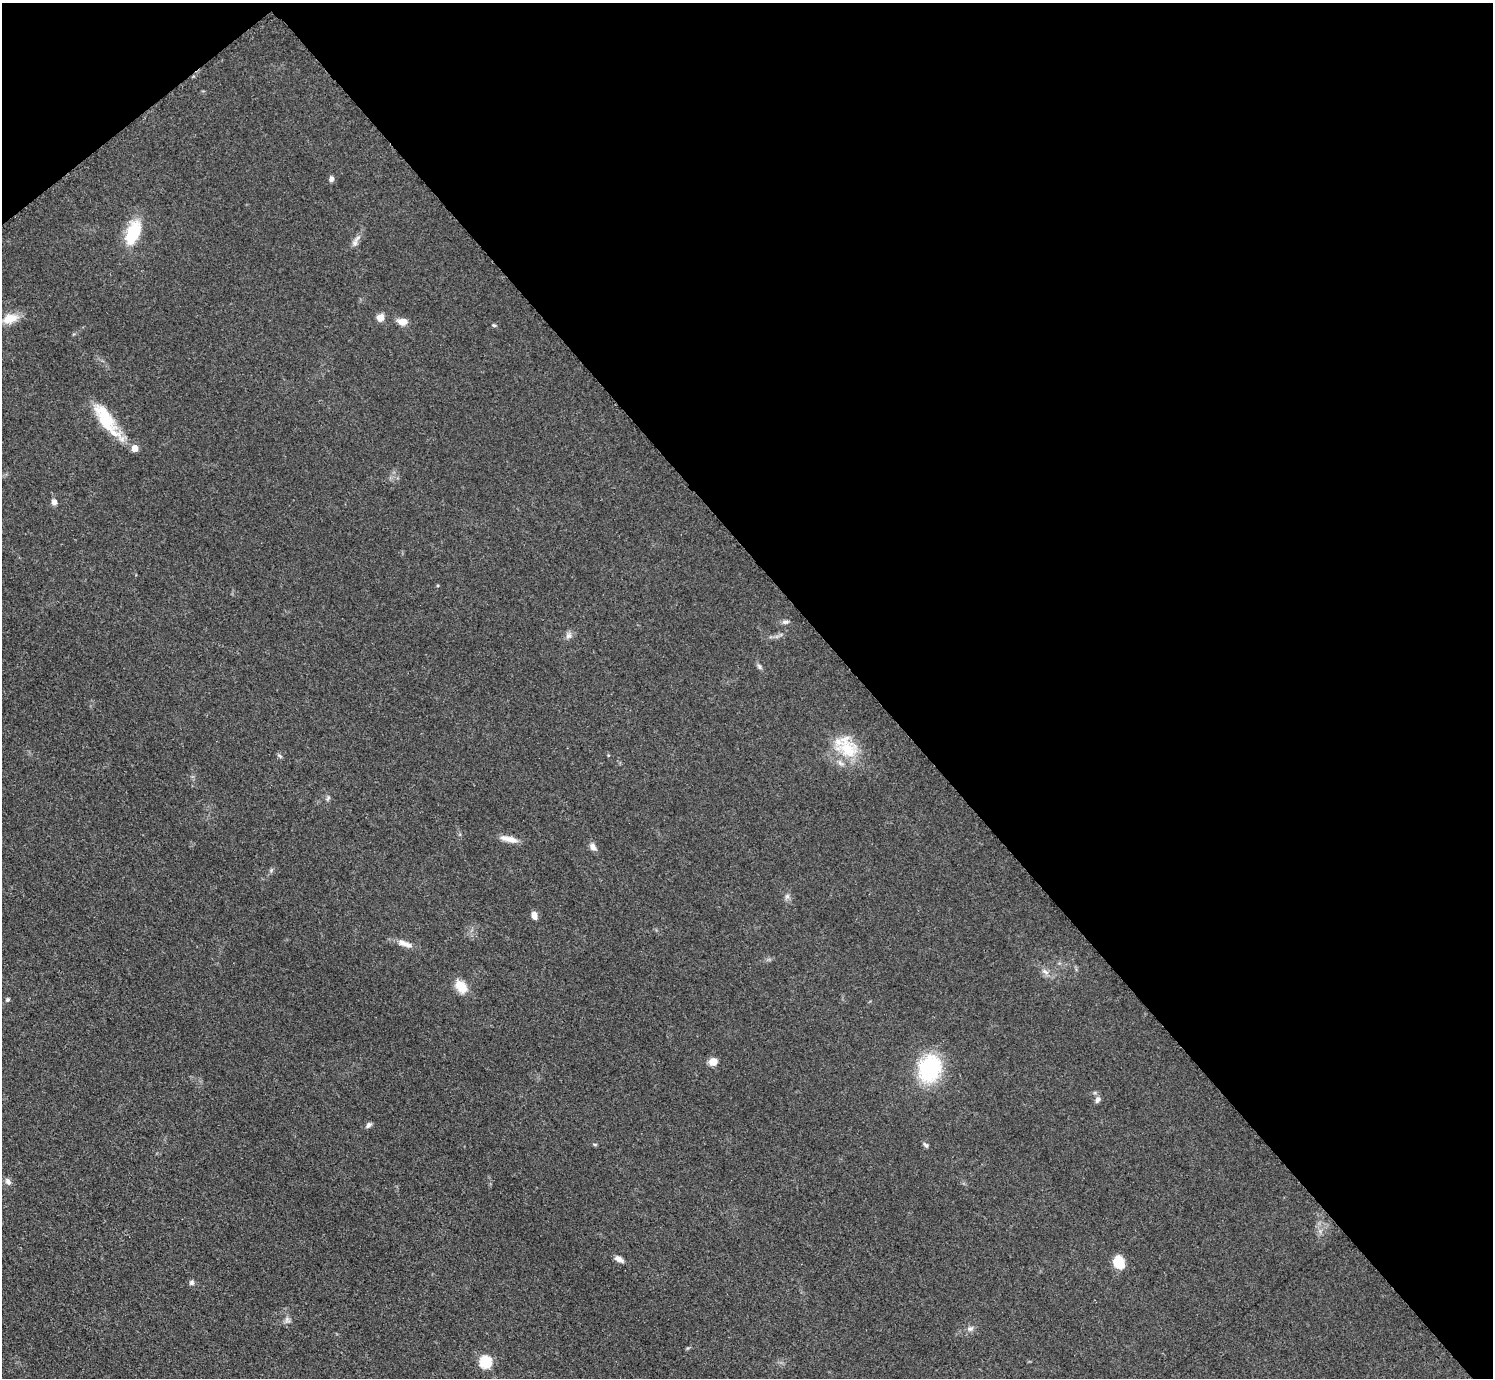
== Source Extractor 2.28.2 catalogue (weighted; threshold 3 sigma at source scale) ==
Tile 3 of 4 x 4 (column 3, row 1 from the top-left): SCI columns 2990-4480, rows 4439-5814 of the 5984 x 5981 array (HDU 1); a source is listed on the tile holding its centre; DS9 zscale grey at full resolution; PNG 1495 x 1380 px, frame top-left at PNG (2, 3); no overlay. Shown black and unused: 43% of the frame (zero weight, under 3 of 5 exposures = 1% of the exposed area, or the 3 px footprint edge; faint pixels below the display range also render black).
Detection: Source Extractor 2.28.2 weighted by HDU 2 'WHT'; one run over the whole footprint, this tile lists its part. Background 0.0959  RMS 0.0067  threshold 0.0301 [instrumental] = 3 sigma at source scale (4.5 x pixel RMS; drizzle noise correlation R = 1.50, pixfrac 1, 0.05/0.05 arcsec/px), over >= 5 px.
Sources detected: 37; all 37 listed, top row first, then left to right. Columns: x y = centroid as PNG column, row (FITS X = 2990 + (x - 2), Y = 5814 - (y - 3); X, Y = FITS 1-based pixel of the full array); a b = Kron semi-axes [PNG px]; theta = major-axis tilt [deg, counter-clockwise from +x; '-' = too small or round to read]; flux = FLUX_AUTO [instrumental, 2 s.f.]
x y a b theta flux
331 179 8 6 -78 1.7
133 233 29 14 67 28
355 243 10 8 76 2.8
380 317 9 8 - 4.5
10 318 18 11 14 9.9
402 322 12 8 -3 5.6
494 325 6 4 -20 0.88
105 418 45 15 -56 29
135 448 5 5 - 8
54 502 7 6 - 3.2
785 622 9 5 1 1.9
568 636 8 8 - 2.6
759 666 9 5 -63 1.5
847 747 34 26 -49 27
280 756 7 4 -36 1.1
328 798 8 5 68 1.4
509 839 23 7 -12 6.4
593 847 10 7 -53 3.3
787 896 7 6 - 1.8
534 915 9 6 -80 3.9
405 944 21 7 -21 5.7
1045 972 12 6 -31 3.1
461 986 18 11 -48 9.7
8 1000 5 5 - 1.4
713 1062 7 7 - 7.2
930 1068 21 16 69 72
1098 1100 9 6 65 2.3
368 1125 8 5 43 1.8
595 1144 6 3 -8 0.78
926 1145 8 5 -40 1.5
8 1181 10 7 -56 2.6
619 1259 9 5 -30 3.9
1119 1262 13 9 -70 15
192 1283 7 6 - 1.6
287 1320 9 7 -56 2.4
970 1329 9 6 9 2.1
486 1362 6 6 - 62